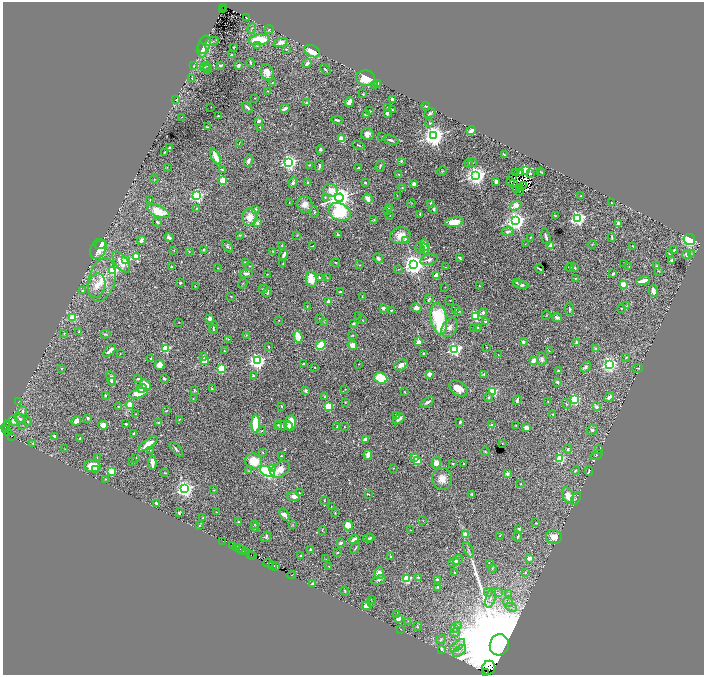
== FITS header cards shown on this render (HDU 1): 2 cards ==
NAXIS1  =                 1403
NAXIS2  =                 1346

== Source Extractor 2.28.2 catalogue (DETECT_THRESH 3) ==
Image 1403 x 1346 px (HDU 1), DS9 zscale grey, zoomed out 1/2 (1 PNG px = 2 x 2 image px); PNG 706 x 677 px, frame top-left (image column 2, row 1346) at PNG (3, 2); each listed source drawn as its Kron ellipse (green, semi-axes under 4 px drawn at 4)
Background 1.97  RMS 0.03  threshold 0.089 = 3 sigma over >= 5 px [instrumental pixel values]
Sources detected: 601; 49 cannot appear on this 1/2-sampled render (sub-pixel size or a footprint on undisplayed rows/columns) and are neither listed nor drawn; of the other 552, the 500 brightest by FLUX_AUTO listed and drawn (52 fainter detections omitted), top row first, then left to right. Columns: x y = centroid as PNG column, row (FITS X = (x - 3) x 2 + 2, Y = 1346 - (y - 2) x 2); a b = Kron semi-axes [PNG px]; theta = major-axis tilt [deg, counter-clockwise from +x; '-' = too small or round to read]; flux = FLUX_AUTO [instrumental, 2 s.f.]
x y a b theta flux
223 8 2 1 - 190
222 9 2 1 - 480
246 17 2 1 - 2.3
252 28 5 3 - 6.6
269 30 5 3 - 10
259 40 10 5 6 200
212 41 7 2 18 6.1
281 42 7 4 18 33
204 45 9 5 74 45
257 46 4 3 - 5.1
234 47 3 2 - 3
286 49 3 3 - 5.9
202 50 7 5 -87 37
312 51 8 5 -28 110
232 55 3 2 - 24
250 62 4 2 - 9.1
307 64 5 3 - 23
220 65 2 2 - 44
239 65 3 2 - 27
194 66 3 2 - 2.9
207 66 5 3 - 6.9
204 67 5 3 - 5.3
207 69 4 2 - 5.9
325 69 6 2 -49 7.2
267 72 8 6 -71 56
192 78 3 2 - 5.6
366 78 9 8 - 110
272 83 4 3 - 5.2
378 83 3 2 - 6.5
374 85 3 2 - 3.3
268 91 3 2 - 3.1
363 94 2 2 - 5.7
255 98 2 2 - 2.9
176 99 2 2 - 6.8
392 99 3 2 - 15
306 102 2 2 - 28
349 102 5 3 - 48
426 106 4 2 - 5.7
211 107 2 1 - 2.2
247 107 6 3 -44 17
388 107 4 2 - 11
285 109 5 2 - 25
392 110 2 2 - 3.8
370 111 3 2 - 5.3
430 113 6 4 28 12
387 114 3 3 - 16
366 115 3 2 - 14
218 116 2 2 - 14
181 117 2 1 - 2.6
337 120 6 2 -8 12
258 122 3 3 - 24
429 123 4 4 - 6.3
207 127 2 2 - 7.6
260 127 3 3 - 4.2
471 130 4 3 - 40
367 134 6 6 - 34
382 136 2 1 - 3.2
434 136 4 4 - 5500
341 139 3 2 - 230
391 140 8 3 -13 14
239 143 4 2 - 2.3
358 145 6 2 -21 6.6
169 148 3 2 - 11
320 149 5 3 - 7.9
164 152 2 2 - 4.9
505 155 4 2 - 7.5
215 157 9 3 -64 83
248 161 6 3 71 19
401 161 4 3 - 5.7
289 163 4 4 - 2300
469 163 4 3 - 5.3
472 163 4 3 - 7
309 165 3 2 - 4.1
319 166 6 2 85 8.7
380 166 6 3 76 7.5
167 167 3 2 - 2.8
358 168 2 2 - 7.6
222 170 4 3 - 7.4
442 171 5 3 - 5
526 171 3 3 - 910
540 172 3 2 - 3.5
516 173 2 1 - 3.5
521 173 2 1 - 20
542 173 3 3 - 3.5
399 174 2 2 - 9.8
530 174 3 2 - 8.4
476 176 4 4 - 4300
513 176 3 2 - 5.2
154 179 4 2 - 3.6
223 180 3 3 - 240
496 181 3 3 - 26
511 181 3 2 - 7.8
293 182 5 4 - 13
307 182 2 2 - 14
365 183 3 2 - 7
414 184 3 2 - 27
513 184 3 1 - 4.3
523 186 2 1 - 2.2
402 188 3 3 - 5.1
519 188 2 1 - 3
331 190 7 6 - 76
517 190 2 1 - 3.8
519 191 2 1 - 2.2
397 195 2 2 - 2.3
197 196 3 3 - 1000
581 196 2 2 - 3.7
325 197 4 3 - 6.9
339 198 4 4 - 6700
368 198 5 3 - 74
150 200 2 1 - 2.5
289 202 2 1 - 2.8
411 203 4 2 - 3.1
431 203 3 3 - 10
611 203 2 1 - 2.4
305 204 8 7 - 47
516 206 6 4 31 61
196 208 3 2 - 4.4
390 208 3 3 - 11
256 209 4 3 - 5.2
434 209 5 4 - 9.9
159 211 12 5 -22 120
387 211 2 2 - 7.1
314 212 5 3 - 6.4
340 212 11 8 -28 470
420 214 2 2 - 23
390 215 3 2 - 2.9
555 216 4 2 - 4.5
250 217 8 7 - 76
577 218 4 3 - 2000
374 220 4 3 - 6.2
516 221 4 4 - 3300
157 222 4 2 - 7.7
454 222 9 5 8 110
257 223 4 4 - 17
619 223 3 2 - 33
508 232 6 3 10 17
239 235 3 2 - 3.7
297 235 3 2 - 3.6
338 235 4 3 - 5.5
400 236 10 8 11 68
530 237 2 1 - 3.3
546 237 8 2 -76 17
612 237 5 3 - 7.9
169 238 5 3 - 13
689 239 6 5 - 450
141 240 4 3 - 24
405 240 2 2 - 42
525 244 3 3 - 2.9
592 244 4 2 - 3.2
101 245 6 4 22 44
425 245 6 4 -85 53
551 245 2 2 - 140
227 246 7 3 -53 8.3
282 246 3 2 - 3.9
313 246 2 2 - 6.3
633 246 3 2 - 4.1
98 249 10 7 64 84
203 249 3 3 - 5.9
420 249 6 3 -64 7
425 249 5 4 - 20
174 250 3 2 - 2.6
674 250 4 2 - 7.9
189 251 2 2 - 2.4
273 251 3 2 - 2.7
669 253 2 2 - 5.8
692 253 4 3 - 4.4
284 255 5 2 - 19
687 255 4 4 - 23
136 257 3 3 - 370
378 258 5 4 - 16
460 258 4 2 - 8.3
125 260 3 3 - 290
429 260 9 5 17 27
672 261 3 2 - 26
121 262 12 6 -55 66
246 262 3 2 - 6.5
336 262 4 2 - 4.5
624 263 3 2 - 3.1
283 264 2 2 - 7.6
414 264 4 4 - 5400
360 265 3 2 - 3.8
249 266 3 2 - 3.8
656 266 3 2 - 2.8
171 267 3 3 - 4.8
446 267 2 2 - 3.5
570 267 4 2 - 5
629 267 3 2 - 2.2
218 268 2 2 - 3.8
575 268 3 2 - 6.2
398 269 3 2 - 3.1
539 269 4 2 - 7.1
113 271 3 3 - 670
658 271 3 2 - 3.4
246 274 6 3 6 16
267 274 2 1 - 2.5
613 274 3 2 - 9.3
437 275 2 2 - 150
319 277 3 3 - 7.3
328 278 3 2 - 2.6
311 279 8 5 -81 110
575 279 2 2 - 6.1
102 280 22 13 76 150
643 281 7 3 12 51
180 283 3 2 - 11
243 283 5 2 - 4.7
517 283 3 3 - 6.4
623 284 3 3 - 72
97 285 12 8 76 54
521 285 7 4 -12 23
195 286 2 2 - 2.5
479 286 2 2 - 4.7
445 287 3 2 - 2.3
263 289 4 3 - 8.3
82 291 4 3 - 8.1
653 291 6 3 -79 37
267 292 5 3 - 16
341 292 3 2 - 14
231 296 2 2 - 2.5
362 296 3 2 - 3.4
429 299 5 3 - 6.4
450 300 2 2 - 3
329 302 2 2 - 110
626 306 4 3 - 4.1
307 307 3 2 - 2.5
383 308 2 2 - 69
416 308 5 4 - 29
455 308 3 2 - 4.2
621 308 4 2 - 3.5
570 309 6 3 -83 7.6
391 310 2 2 - 6.5
459 311 3 3 - 5.4
483 313 4 4 - 19
359 315 3 2 - 2.3
546 315 4 3 - 3.3
475 316 3 3 - 630
557 317 5 4 - 18
72 318 3 3 - 230
319 318 3 2 - 2.4
210 319 3 3 - 42
439 319 16 8 -81 380
279 320 2 1 - 2.7
362 320 3 2 - 3
179 322 3 2 - 2.2
324 322 3 2 - 2.4
485 322 3 3 - 10
353 324 3 2 - 7.3
213 327 6 3 72 8.2
450 327 10 7 59 37
478 327 3 3 - 6
474 329 3 2 - 3.1
213 330 4 3 - 6.2
79 332 3 3 - 8.8
64 333 3 3 - 3.8
105 334 5 4 - 7.5
246 335 3 3 - 4.4
352 336 3 2 - 4.3
298 337 6 3 -75 190
228 339 3 2 - 3.7
419 342 2 2 - 99
523 342 3 3 - 16
576 342 2 2 - 41
321 345 5 3 - 240
352 345 5 4 - 63
269 347 4 3 - 6.9
486 347 2 2 - 2.3
595 348 4 3 - 8.4
166 349 3 3 - 560
454 349 4 3 - 1600
110 351 8 2 42 29
225 351 4 2 - 3.7
549 351 4 3 - 4.7
120 353 3 2 - 2.2
424 353 3 2 - 11
498 355 3 2 - 3.1
203 356 4 3 - 12
626 357 4 3 - 4.4
150 358 2 1 - 2.7
542 359 7 5 -84 14
204 361 3 3 - 270
257 361 4 4 - 2300
533 361 3 3 - 49
303 363 3 2 - 9.1
359 364 2 1 - 3.5
609 364 4 4 - 1900
160 365 5 5 - 34
401 365 7 5 33 33
586 367 6 4 45 16
61 368 2 2 - 9
315 368 2 2 - 3.1
638 368 5 1 - 2.4
221 369 4 3 - 440
558 371 2 2 - 21
429 374 2 2 - 90
484 374 3 3 - 7.9
253 376 3 3 - 12
138 378 3 2 - 9
381 378 6 5 - 190
111 379 8 4 -72 26
164 379 2 2 - 44
112 382 4 3 - 7.3
557 382 3 3 - 12
145 385 6 4 -48 110
142 388 5 4 - 35
212 389 3 2 - 4.2
345 389 2 2 - 2.9
458 389 10 6 -37 62
194 390 4 3 - 8
306 390 2 2 - 59
493 391 3 3 - 380
405 392 3 2 - 3.6
138 393 10 4 16 71
105 395 3 2 - 7.3
325 397 3 3 - 7.5
488 397 4 3 - 6.5
609 397 5 3 - 24
193 399 2 2 - 2.7
574 399 3 3 - 710
517 400 5 2 - 15
19 401 3 2 - 2.3
548 401 3 2 - 3.3
345 402 3 2 - 4
427 402 7 3 31 17
566 404 5 2 - 4.9
130 405 4 3 - 79
118 406 3 3 - 5
281 406 4 2 - 6
328 406 3 3 - 380
596 407 2 2 - 62
23 411 4 3 - 14
166 411 3 2 - 4
136 414 3 2 - 3.1
552 414 2 2 - 3
397 416 4 2 - 9.9
88 418 4 3 - 10
20 419 6 4 -39 20
179 419 3 2 - 3.4
399 419 7 3 37 24
14 421 5 4 - 35
28 421 5 3 - 8.8
76 421 5 4 - 42
460 422 3 2 - 15
7 423 2 1 - 130
158 423 2 2 - 9.1
291 423 8 5 87 120
126 424 2 2 - 8.3
256 424 9 4 -90 320
23 425 4 3 - 5.1
103 425 5 4 - 54
278 425 3 3 - 5.6
281 425 6 4 -32 15
491 425 4 3 - 6.7
516 425 2 2 - 2.5
289 426 4 4 - 33
6 427 5 2 - 440
337 427 3 2 - 6
344 427 3 2 - 3.5
526 428 4 3 - 43
6 429 4 2 - 240
592 430 6 5 - 14
262 431 4 2 - 3.8
8 433 3 1 - 150
134 434 4 3 - 15
11 436 3 1 - 680
54 436 3 2 - 12
80 439 4 2 - 6.6
365 440 4 3 - 32
33 443 4 3 - 4
502 443 2 2 - 4.6
148 444 11 3 35 63
65 449 2 2 - 2.9
176 449 9 3 -48 13
568 449 4 3 - 8.1
598 449 4 3 - 4
150 450 3 2 - 2.4
262 452 3 3 - 5.2
485 452 5 3 - 4.8
368 455 5 3 - 50
597 455 6 2 34 5
281 456 2 2 - 5.1
97 457 2 2 - 2.5
414 457 4 3 - 43
136 458 3 2 - 4
560 458 3 3 - 410
133 461 2 2 - 3.7
254 461 8 7 - 140
417 461 3 2 - 130
152 463 7 3 -88 55
436 463 5 4 - 42
453 464 2 2 - 20
464 464 2 2 - 5.8
92 466 8 6 -4 100
393 468 3 2 - 2.9
272 469 3 2 - 90
280 469 11 7 36 67
96 470 3 3 - 8
576 470 4 3 - 6.3
111 471 3 3 - 240
249 471 3 2 - 3.3
267 471 8 5 -23 870
589 471 5 2 - 9
165 473 3 2 - 4
507 474 2 2 - 46
105 479 2 2 - 4.5
442 479 11 10 - 58
521 484 2 2 - 3.1
185 489 4 4 - 2900
214 490 2 2 - 3
299 493 2 1 - 3.9
368 494 4 2 - 4.8
471 494 4 3 - 5.3
568 495 8 5 -67 65
294 496 6 4 -6 34
576 499 7 1 60 3.7
324 500 3 2 - 4.1
156 503 4 2 - 12
331 507 2 1 - 2.3
179 512 3 2 - 8
216 512 2 2 - 2.2
335 513 3 2 - 3.8
284 515 6 3 -53 37
203 518 2 2 - 10
423 520 3 2 - 3.3
238 522 2 2 - 8.3
536 523 4 2 - 4
255 524 3 2 - 3.7
200 525 3 2 - 5.8
293 525 4 3 - 4.7
348 525 5 4 - 89
255 527 4 3 - 5
519 529 3 2 - 16
322 530 4 2 - 3.3
411 530 3 2 - 2.5
466 534 3 3 - 110
500 535 2 2 - 2.8
518 536 5 3 - 10
266 537 5 4 - 11
370 537 4 3 - 7
554 537 8 7 - 51
369 538 5 3 - 10
354 540 5 3 - 33
223 541 4 1 - 69
341 543 2 2 - 47
233 546 2 1 - 210
236 547 3 1 - 22
355 548 7 2 62 5.4
240 549 2 1 - 270
242 550 4 1 - 360
310 550 2 2 - 19
469 550 8 2 -66 11
245 552 2 2 - 420
337 552 2 2 - 12
251 555 2 1 - 140
253 555 2 1 - 120
301 556 2 2 - 7.2
390 557 3 2 - 4.2
529 558 2 2 - 87
326 559 3 2 - 3
458 560 5 3 - 14
454 562 6 4 26 22
269 563 5 2 - 1200
490 563 3 2 - 8
273 565 3 1 - 180
329 566 2 2 - 5
276 567 2 1 - 200
492 568 4 3 - 5.9
455 572 2 2 - 18
379 573 6 5 - 41
525 573 3 3 - 8.2
291 575 4 2 - 300
418 577 2 2 - 16
407 579 3 3 - 450
437 579 2 2 - 33
378 580 7 3 18 11
313 584 3 3 - 18
438 587 3 3 - 9.7
345 591 4 2 - 5.9
488 592 4 3 - 6.1
498 592 3 2 - 4.9
509 593 3 2 - 3.7
491 598 10 4 74 26
371 599 2 2 - 4.3
371 602 3 2 - 3.7
508 602 5 4 - 17
366 606 4 4 - 39
511 607 6 4 -25 17
396 615 3 3 - 4.5
398 618 3 2 - 51
408 621 3 3 - 4.3
458 626 3 2 - 3.5
418 627 4 2 - 4.3
454 628 4 3 - 7.6
400 629 3 2 - 2.4
455 633 5 3 - 8.3
441 639 5 3 - 9.3
499 645 11 9 73 320000
458 646 9 3 36 20
441 649 2 2 - 27
460 651 8 2 41 11
489 668 7 6 - 1700
486 673 3 1 - 57
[52 fainter detections neither listed nor drawn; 49 sub-pixel or undisplayed-footprint detections neither listed nor drawn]